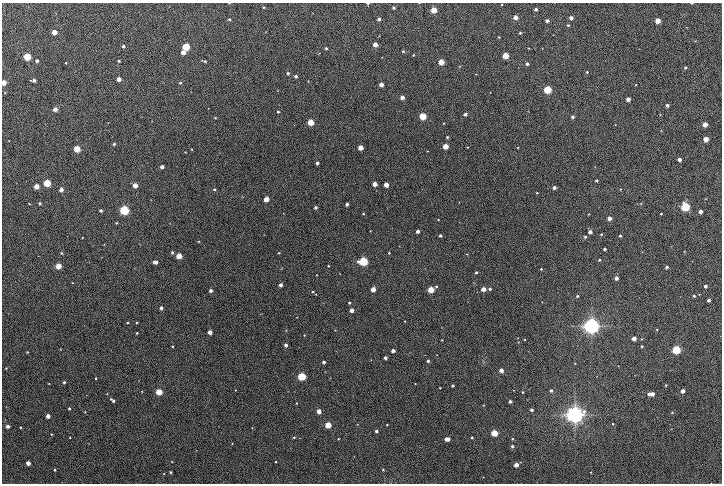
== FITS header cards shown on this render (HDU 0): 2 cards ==
NAXIS1  =                 1440
NAXIS2  =                  963

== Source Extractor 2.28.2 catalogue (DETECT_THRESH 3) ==
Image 1440 x 963 px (HDU 0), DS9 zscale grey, zoomed out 1/2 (1 PNG px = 2 x 2 image px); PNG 724 x 486 px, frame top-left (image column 1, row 962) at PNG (2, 3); no overlay
Background 264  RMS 5.6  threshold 16.8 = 3 sigma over >= 5 px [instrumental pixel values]
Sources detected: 276; all 276 listed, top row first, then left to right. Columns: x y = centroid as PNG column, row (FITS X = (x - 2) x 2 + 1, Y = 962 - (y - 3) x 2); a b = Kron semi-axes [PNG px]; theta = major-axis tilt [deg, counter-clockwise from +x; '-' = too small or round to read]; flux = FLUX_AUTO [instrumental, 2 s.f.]
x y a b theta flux
229 3 3 2 - 7.8e+02
368 3 3 2 - 1.7e+03
419 3 3 2 - 5.0e+02
692 3 4 2 - 1.3e+03
502 5 3 2 - 9.2e+02
264 7 3 2 - 1.2e+03
394 8 3 3 - 2.5e+03
536 9 3 2 - 4.5e+03
434 10 3 3 - 2.9e+04
516 17 3 3 - 1.1e+04
571 18 3 3 - 6.2e+03
229 19 4 3 - 1.8e+03
379 19 3 2 - 3.9e+03
547 21 3 3 - 4.1e+03
658 21 3 3 - 2.1e+04
568 25 3 3 - 1.5e+03
686 27 3 2 - 5.2e+02
54 32 3 3 - 2.0e+04
266 32 3 2 - 4.8e+02
520 33 3 3 - 1.8e+03
553 35 2 2 - 3.7e+02
379 36 3 2 - 4.6e+02
499 37 3 2 - 8.6e+02
695 41 3 2 - 7.5e+02
375 44 3 3 - 1.3e+04
123 46 3 3 - 3.5e+03
186 47 3 3 - 7.5e+04
326 48 3 3 - 1.8e+03
529 48 2 2 - 6.0e+02
542 48 2 2 - 4.9e+02
639 49 3 2 - 3.5e+02
403 51 3 3 - 1.5e+03
183 52 3 3 - 1.2e+04
319 53 3 2 - 3.6e+02
413 55 2 2 - 9.7e+02
506 56 3 3 - 4.1e+04
27 57 3 3 - 7.4e+04
382 57 3 2 - 3.6e+02
37 61 3 3 - 3.8e+03
119 61 3 2 - 1.8e+03
202 61 3 2 - 7.1e+02
205 61 3 2 - 1.3e+03
441 62 3 3 - 2.9e+04
65 63 3 2 - 9.1e+02
527 64 3 3 - 3.4e+03
460 66 3 3 - 6.6e+02
685 67 3 3 - 2.6e+03
587 72 3 3 - 1.8e+03
288 73 3 3 - 2.7e+03
476 74 2 2 - 4.9e+02
296 76 3 3 - 2.8e+03
119 79 3 3 - 1.3e+04
30 80 3 2 - 6.4e+02
34 80 3 3 - 4.1e+03
308 81 3 3 - 6.3e+02
3 83 3 3 - 1.9e+04
180 83 3 3 - 1.5e+03
381 84 3 3 - 1.1e+04
636 85 2 2 - 6.3e+02
548 89 3 3 - 9.5e+04
278 90 2 2 - 4.1e+02
490 92 2 1 - 3.8e+02
5 93 3 2 - 7.9e+02
402 97 3 3 - 7.7e+03
628 99 3 3 - 1.0e+04
667 105 3 3 - 4.4e+03
208 108 2 2 - 3.8e+02
55 109 3 3 - 1.1e+04
528 111 3 2 - 4.3e+02
278 112 3 3 - 1.9e+03
465 114 3 3 - 4.4e+03
660 114 3 2 - 5.9e+02
423 116 3 3 - 5.4e+04
572 117 3 3 - 3.8e+03
215 118 3 3 - 1.1e+03
310 122 3 3 - 4.0e+04
444 123 3 3 - 8.7e+02
615 124 3 3 - 5.7e+02
705 124 3 3 - 1.6e+04
661 131 3 3 - 6.6e+02
447 137 3 3 - 1.9e+03
706 139 3 3 - 1.8e+04
9 141 2 2 - 4.2e+02
114 144 3 3 - 2.2e+03
445 146 3 3 - 2.0e+04
467 147 3 2 - 9.6e+02
518 147 3 3 - 8.6e+02
360 148 3 3 - 1.8e+04
77 149 3 3 - 4.8e+04
192 149 3 3 - 9.2e+02
427 151 3 2 - 6.1e+02
185 152 3 2 - 5.9e+02
679 160 3 3 - 8.3e+03
317 163 3 3 - 4.0e+03
162 167 3 3 - 6.6e+03
595 167 2 2 - 3.5e+02
596 181 3 2 - 2.4e+03
47 183 3 3 - 6.7e+04
375 184 3 3 - 1.3e+04
135 185 3 3 - 1.5e+04
386 185 3 3 - 1.7e+04
36 186 3 3 - 2.1e+04
554 188 3 3 - 5.2e+03
61 189 3 3 - 8.8e+03
214 189 3 3 - 1.8e+03
620 189 2 2 - 7.4e+02
537 193 3 2 - 1.1e+03
266 199 3 3 - 2.2e+04
705 199 4 2 - 5.8e+02
459 202 2 2 - 3.8e+02
40 203 3 3 - 2.5e+03
641 203 3 3 - 7.7e+02
29 204 3 3 - 7.9e+02
347 204 3 3 - 3.7e+03
637 204 3 2 - 3.9e+02
316 207 3 3 - 3.0e+03
685 207 4 4 - 1.2e+05
101 210 3 2 - 2.5e+03
124 210 4 4 - 1.9e+05
700 211 3 3 - 7.3e+03
283 213 2 2 - 4.5e+02
363 214 3 2 - 9.8e+02
589 214 3 2 - 6.6e+02
661 214 2 2 - 1.5e+03
609 218 3 3 - 6.8e+03
438 220 2 2 - 6.8e+02
116 223 3 2 - 1.0e+03
170 223 3 2 - 3.1e+02
370 231 2 2 - 7.4e+02
418 231 3 3 - 5.4e+03
590 232 3 3 - 7.1e+03
601 234 3 3 - 1.2e+03
440 236 2 2 - 2.8e+03
620 236 3 2 - 1.9e+03
82 237 2 2 - 6.5e+02
585 237 3 3 - 2.2e+03
198 241 3 3 - 7.9e+02
104 244 3 2 - 5.6e+02
604 249 3 2 - 2.7e+03
172 252 3 3 - 2.1e+03
642 252 3 2 - 5.5e+02
684 252 3 2 - 6.2e+02
61 253 3 2 - 1.3e+03
279 253 3 2 - 9.5e+02
389 253 3 2 - 1.0e+03
467 254 3 2 - 6.7e+02
179 256 3 3 - 3.4e+04
599 260 3 2 - 1.7e+03
363 261 4 3 - 1.7e+05
692 261 3 2 - 3.8e+02
155 262 5 3 - 6.7e+03
58 266 3 3 - 2.9e+04
328 266 2 2 - 1.0e+03
667 267 3 3 - 3.6e+03
281 269 3 2 - 4.3e+02
541 269 2 2 - 1.0e+03
476 272 3 2 - 1.9e+03
340 274 2 1 - 3.7e+02
317 275 2 2 - 6.2e+02
616 278 3 3 - 7.1e+03
72 283 2 2 - 6.6e+02
281 285 3 3 - 4.9e+03
436 286 3 3 - 1.5e+03
705 286 3 3 - 3.8e+03
373 289 3 3 - 1.6e+04
431 289 3 3 - 3.9e+04
483 289 3 3 - 1.3e+04
490 289 3 3 - 2.2e+03
211 291 3 3 - 5.3e+03
312 291 3 2 - 1.3e+03
316 294 3 2 - 6.7e+02
699 294 3 3 - 7.2e+02
577 296 3 2 - 1.6e+03
694 296 3 3 - 2.1e+03
709 300 3 3 - 3.7e+03
542 302 2 2 - 4.3e+02
349 303 2 2 - 1.6e+03
161 308 3 3 - 4.5e+03
352 310 3 3 - 1.0e+04
296 317 2 2 - 4.1e+02
405 321 2 2 - 6.0e+02
127 322 2 2 - 1.2e+03
136 322 2 2 - 1.3e+03
591 326 4 4 - 1.3e+06
286 330 3 2 - 6.2e+02
335 330 3 2 - 5.7e+02
657 330 2 2 - 7.9e+02
210 332 3 3 - 1.0e+04
137 333 2 2 - 1.1e+03
304 335 2 2 - 9.1e+02
518 338 2 2 - 5.0e+02
634 338 3 3 - 1.0e+04
524 339 2 2 - 9.2e+02
641 339 3 2 - 6.9e+02
442 340 3 3 - 8.2e+02
518 342 3 2 - 5.7e+02
286 345 3 3 - 4.8e+03
172 346 2 2 - 1.0e+03
642 346 2 2 - 1.1e+03
60 349 3 2 - 5.2e+02
676 350 4 3 - 1.2e+05
393 351 3 3 - 7.1e+03
27 352 3 3 - 1.2e+03
437 355 3 2 - 4.9e+02
385 358 3 3 - 3.8e+03
428 361 3 3 - 2.4e+03
324 362 3 2 - 3.7e+03
575 363 3 2 - 7.0e+02
618 366 2 1 - 2.9e+02
6 368 3 3 - 1.0e+03
501 370 3 3 - 9.3e+03
302 376 3 3 - 1.0e+05
597 376 2 2 - 3.7e+02
96 378 2 2 - 1.0e+03
139 380 3 2 - 3.0e+02
64 382 3 3 - 1.9e+03
49 383 3 2 - 6.1e+02
415 384 2 2 - 5.9e+02
666 385 2 2 - 1.5e+03
452 386 2 2 - 2.2e+03
440 388 2 2 - 8.7e+02
235 390 3 3 - 8.5e+02
513 390 2 2 - 4.6e+02
551 390 3 3 - 2.8e+03
142 391 2 2 - 5.3e+02
683 391 3 3 - 8.1e+03
159 392 3 3 - 4.1e+04
523 392 2 2 - 1.2e+03
107 394 2 2 - 4.9e+02
649 394 3 3 - 3.5e+03
652 394 3 3 - 7.8e+03
86 395 2 1 - 2.3e+02
111 399 2 2 - 1.2e+03
113 401 2 2 - 2.4e+03
510 401 3 3 - 3.4e+03
296 403 3 2 - 7.9e+02
483 405 2 2 - 7.4e+02
6 406 3 2 - 5.0e+02
69 408 3 2 - 1.8e+03
532 410 3 3 - 3.3e+03
319 411 3 3 - 1.4e+04
85 412 3 2 - 7.6e+02
672 412 3 2 - 9.7e+02
575 415 5 4 - 1.4e+06
48 416 3 3 - 1.0e+04
357 424 3 2 - 6.0e+02
612 424 3 2 - 8.9e+02
328 425 3 3 - 3.9e+04
387 425 2 2 - 1.1e+03
8 426 3 3 - 6.2e+03
20 427 3 3 - 9.3e+02
252 428 3 3 - 8.2e+02
671 429 2 2 - 4.4e+02
376 431 3 2 - 3.9e+03
494 433 3 3 - 5.6e+04
52 434 3 2 - 9.0e+02
70 437 2 2 - 6.8e+02
294 437 3 3 - 1.4e+03
472 437 3 3 - 1.6e+03
338 439 2 2 - 1.1e+03
447 439 4 3 - 1.1e+04
512 439 3 3 - 1.1e+03
232 443 3 3 - 7.2e+02
512 446 3 3 - 2.6e+03
354 456 3 2 - 3.9e+02
172 462 2 2 - 5.7e+02
276 462 2 2 - 9.0e+02
520 462 2 2 - 4.4e+02
28 463 3 3 - 1.2e+04
516 465 3 3 - 1.2e+04
55 470 3 2 - 1.5e+03
383 470 3 3 - 1.5e+03
171 472 2 2 - 1.6e+03
591 472 3 2 - 8.5e+02
164 474 2 2 - 6.2e+02
711 483 3 1 - 4.3e+02
At the frame edge (FLAGS 8, measured only in part): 6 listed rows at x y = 229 3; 368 3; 419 3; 692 3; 3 83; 711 483

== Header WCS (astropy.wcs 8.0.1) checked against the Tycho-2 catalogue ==
Header WCS as astropy/WCSLIB reads it (applying the file's SIP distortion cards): RA---TAN-SIP/DEC--TAN-SIP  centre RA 01:39:37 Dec +39:20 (24.90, +39.33 deg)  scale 0.814 arcsec/px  FOV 19.5' x 13.1'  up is +180 deg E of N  parity flipped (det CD > 0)
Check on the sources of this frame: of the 60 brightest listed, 4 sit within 2.0 arcsec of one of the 7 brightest Tycho-2 stars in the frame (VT <= 13.06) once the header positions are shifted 0.79 arcsec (0.58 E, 0.54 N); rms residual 0.65 arcsec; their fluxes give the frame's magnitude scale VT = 25.34 - 2.5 log10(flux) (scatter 0.26 mag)
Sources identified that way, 4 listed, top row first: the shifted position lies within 2.0 arcsec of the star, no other Tycho-2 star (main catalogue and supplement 1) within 4.0 arcsec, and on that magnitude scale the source's flux lands within +1.5 / -3 mag of the star's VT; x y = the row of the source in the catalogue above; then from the Tycho-2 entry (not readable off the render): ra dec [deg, ICRS J2000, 3 dp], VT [Tycho-2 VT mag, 2 dp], TYC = Tycho-2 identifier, HIP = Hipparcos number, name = IAU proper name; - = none
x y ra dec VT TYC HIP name
363 261 24.904 +39.343 10.54 2814-255-1 - -
591 326 24.770 +39.372 10.16 2814-5-1 - -
676 350 24.720 +39.382 13.06 2818-1319-1 - -
575 415 24.780 +39.412 9.86 2818-1527-1 - -